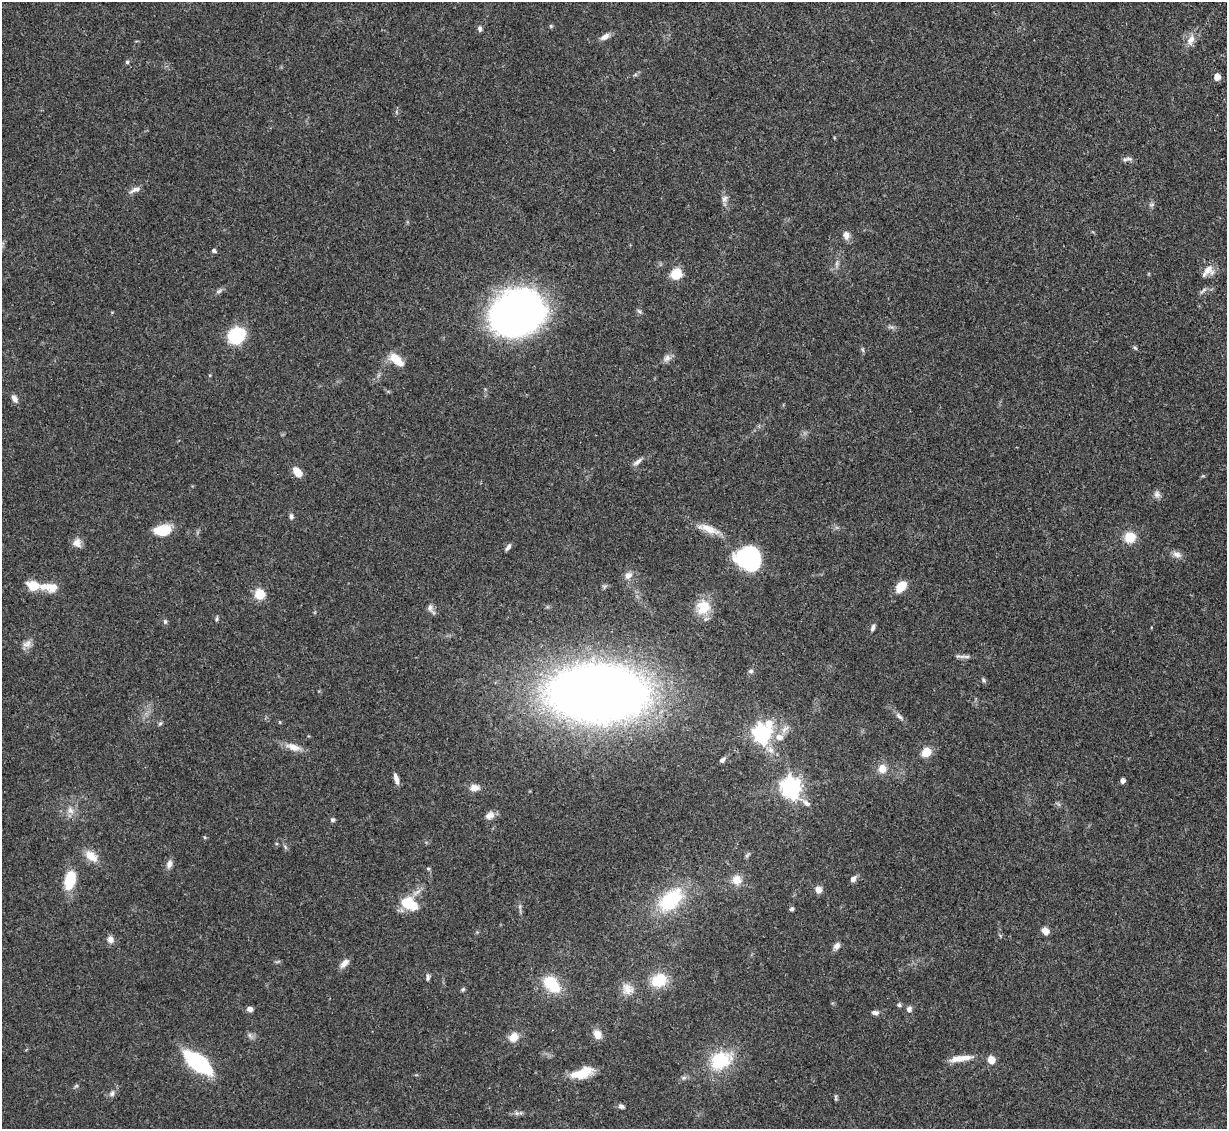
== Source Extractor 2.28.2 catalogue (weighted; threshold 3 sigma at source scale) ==
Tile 10 of 4 x 4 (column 2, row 3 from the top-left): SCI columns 1280-2504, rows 1381-2507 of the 4995 x 5067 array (HDU 1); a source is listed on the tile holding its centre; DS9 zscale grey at full resolution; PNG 1229 x 1131 px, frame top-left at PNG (2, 2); no overlay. Shown black and unused: <1% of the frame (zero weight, under 3 of 5 exposures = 4% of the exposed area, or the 3 px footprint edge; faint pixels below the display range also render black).
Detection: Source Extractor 2.28.2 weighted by HDU 2 'WHT'; one run over the whole footprint, this tile lists its part. Background 0.0699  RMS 0.0033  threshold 0.0151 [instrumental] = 3 sigma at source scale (4.5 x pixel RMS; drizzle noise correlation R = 1.50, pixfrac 1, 0.05/0.05 arcsec/px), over >= 5 px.
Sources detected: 109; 2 inside a brighter object's white glare — not listed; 1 inside a brighter listed object's ellipse — not listed separately; the other 106 listed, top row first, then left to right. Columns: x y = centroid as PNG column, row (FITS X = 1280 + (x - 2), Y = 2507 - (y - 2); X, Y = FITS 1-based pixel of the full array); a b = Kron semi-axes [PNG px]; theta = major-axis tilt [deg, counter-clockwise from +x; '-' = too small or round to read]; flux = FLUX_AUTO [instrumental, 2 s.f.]
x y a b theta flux
551 26 5 5 - 0.4
480 28 8 5 -84 0.9
605 37 12 7 31 1.8
1191 40 16 9 66 2.9
127 62 5 5 - 0.56
1217 77 5 5 - 3.6
1127 159 15 6 9 1.2
135 190 17 6 22 1.7
725 198 9 7 39 1.3
1151 204 8 4 8 0.64
846 235 10 8 -79 1.9
214 251 5 5 - 0.67
837 263 10 4 77 0.95
1208 269 15 15 - 3.3
676 274 10 9 - 7.1
1203 290 13 3 40 0.85
219 291 10 4 26 0.88
639 311 8 4 -36 0.61
517 313 39 32 23 220
236 335 13 10 36 25
1135 348 6 4 -30 0.51
863 350 6 4 -71 0.49
667 358 11 8 44 1.5
396 360 18 9 -41 5.4
14 399 9 6 -55 1.8
637 462 14 5 38 1.4
297 472 13 8 -48 3.4
1157 494 10 8 -47 1.3
291 516 8 5 -86 0.88
708 529 33 9 -20 4.8
162 531 15 9 5 11
1130 537 11 11 - 6.1
77 543 11 10 - 2.4
508 547 9 4 54 0.97
1177 554 13 7 -14 1.8
749 559 29 20 7 24
628 575 11 9 41 1.9
33 586 9 7 -16 8.4
901 586 13 9 48 5.4
49 587 25 10 -5 5.7
259 594 6 5 - 23
703 607 19 17 64 7.4
430 608 13 7 -80 1.5
217 619 7 4 81 0.5
165 621 7 5 -74 0.63
873 628 10 5 74 0.94
27 644 15 7 36 1.9
965 656 20 4 -1 1.3
751 671 7 5 0 0.65
983 680 6 4 -88 0.53
598 693 59 34 -1 560
899 716 12 5 -39 1.2
160 724 6 5 - 0.56
784 729 12 6 38 1.8
762 734 8 7 - 130
779 737 12 9 -13 2.5
293 747 21 9 -19 3.5
926 752 7 6 - 7.8
722 760 8 5 41 0.86
882 768 10 9 - 3.4
396 779 12 4 -75 1.8
1123 781 4 4 - 1.5
791 787 8 7 - 180
474 788 12 8 4 2.4
806 803 13 6 -38 1.7
70 810 11 8 -58 2.1
490 815 12 9 24 2
333 820 5 5 - 0.77
285 847 7 4 -54 0.58
747 855 8 4 45 0.56
91 856 19 11 -42 4.4
169 864 11 7 73 1.6
428 869 5 5 - 0.42
853 879 9 7 50 1.3
70 880 23 13 76 9.3
737 880 11 10 - 3.7
818 890 8 8 - 2.2
671 900 33 19 42 22
409 904 21 13 -29 9.3
792 909 5 5 - 0.66
1045 931 8 7 - 2.2
110 939 11 9 -84 1.6
837 946 9 7 49 1.5
344 963 14 7 45 2
427 978 8 5 81 0.8
659 980 16 13 21 10
554 987 17 14 -12 8.8
463 989 6 5 - 0.5
628 989 17 14 -43 3.6
899 1005 5 5 - 0.58
250 1009 7 6 - 1.3
909 1009 7 7 - 1.1
875 1013 9 6 -1 1.1
597 1034 11 9 -55 3
250 1035 7 4 -89 0.71
514 1037 12 10 42 3.7
961 1058 32 7 9 4.4
721 1060 26 19 29 17
991 1060 5 5 - 6.7
198 1063 25 10 -38 47
580 1074 26 11 11 7.6
76 1086 7 4 36 0.49
112 1093 9 7 72 1.1
836 1097 8 4 -89 0.5
621 1106 7 5 -24 1
517 1113 7 4 17 0.77